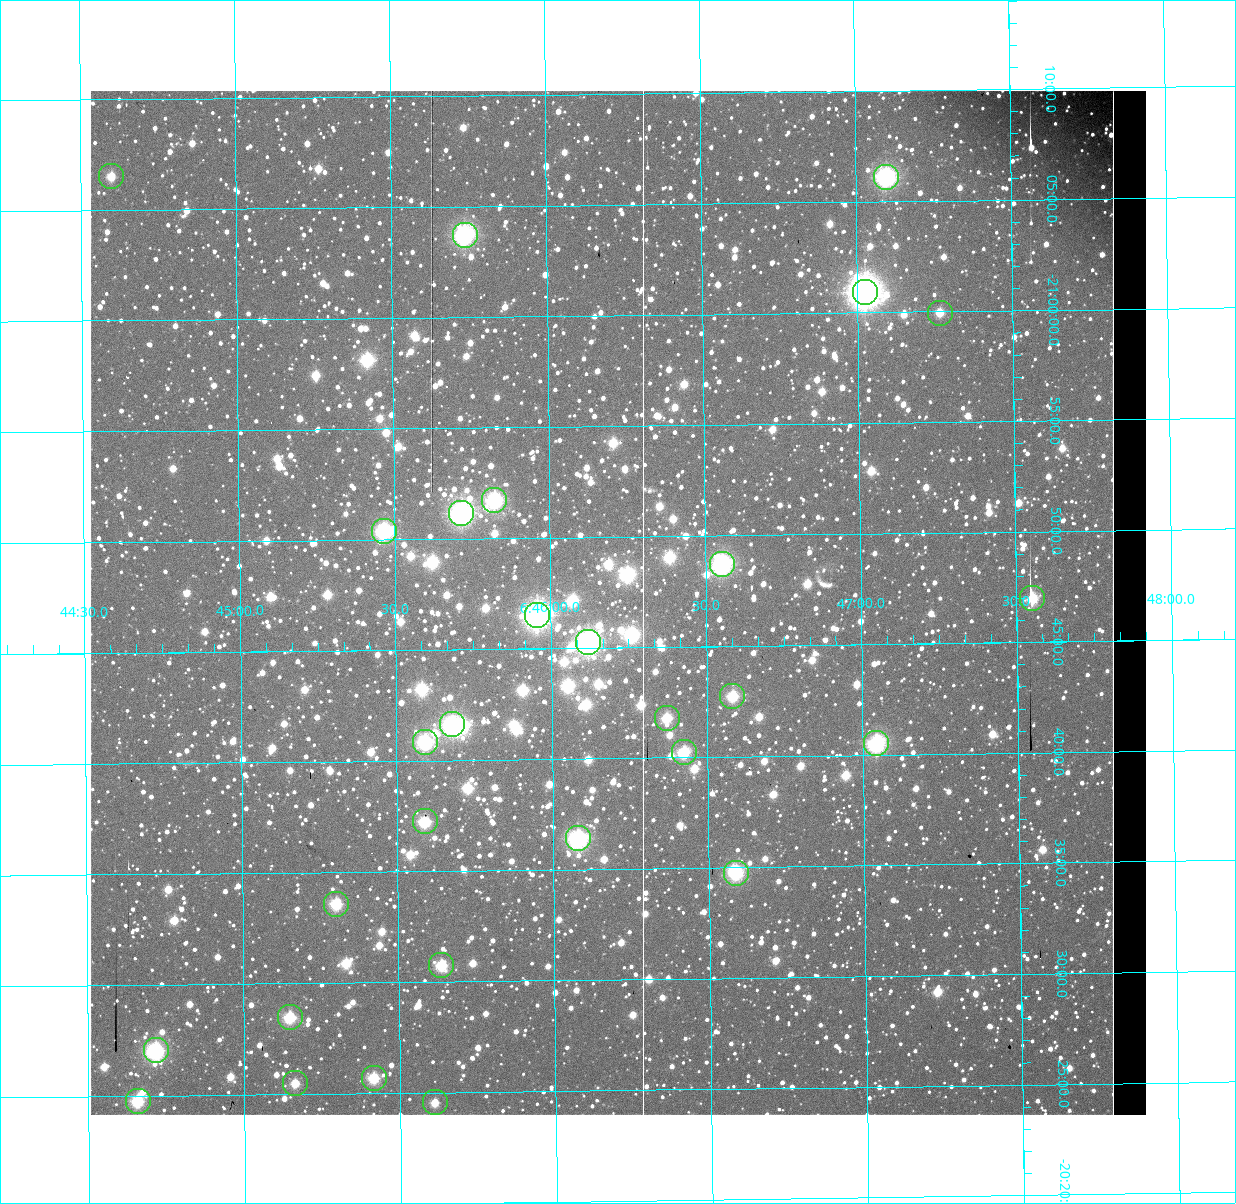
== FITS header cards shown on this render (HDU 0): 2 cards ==
NAXIS1  =                 1056 / Axis length
NAXIS2  =                 1024 / Axis length

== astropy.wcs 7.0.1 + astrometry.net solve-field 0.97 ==
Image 1056 x 1024 px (HDU 0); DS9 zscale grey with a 90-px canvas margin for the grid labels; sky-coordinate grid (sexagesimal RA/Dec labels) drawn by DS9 from the SOLVED WCS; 29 Tycho-2 reference stars matched to detected sources circled (green)
Header WCS: none
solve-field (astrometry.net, Tycho-2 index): SOLVED blind (the file carries no WCS)
Solved WCS: RA---TAN-SIP/DEC--TAN-SIP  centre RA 06:46:13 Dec -20:47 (101.55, -20.78 deg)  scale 2.71 arcsec/px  FOV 47.7' x 46.3'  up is +179 deg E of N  parity normal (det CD < 0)
(file carries no celestial WCS; the grid is the blind solution)
Tycho-2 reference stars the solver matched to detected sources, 29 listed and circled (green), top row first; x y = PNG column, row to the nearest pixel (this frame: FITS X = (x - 90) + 1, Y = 1024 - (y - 91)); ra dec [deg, ICRS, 3 dp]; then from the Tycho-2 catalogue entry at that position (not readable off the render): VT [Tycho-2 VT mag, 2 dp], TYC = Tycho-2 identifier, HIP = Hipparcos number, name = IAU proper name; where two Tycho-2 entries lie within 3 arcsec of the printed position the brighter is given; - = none
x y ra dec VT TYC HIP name
111 176 101.150 -21.109 10.23 5961-3109-1 - -
886 177 101.774 -21.102 7.91 5961-1426-1 - -
465 235 101.434 -21.062 7.97 5961-2270-1 - -
865 292 101.756 -21.015 6.03 5961-3333-1 32504 -
940 313 101.816 -20.999 10.13 5961-1866-1 - -
494 500 101.456 -20.862 8.27 5961-1358-1 - -
461 513 101.429 -20.853 7.54 5961-362-1 32393 -
384 531 101.367 -20.840 8.23 5961-2850-1 - -
722 564 101.639 -20.812 7.87 5961-2866-1 32467 -
1032 598 101.888 -20.783 9.38 5961-2236-1 - -
537 615 101.489 -20.775 7.05 5961-3331-1 32406 -
588 642 101.530 -20.754 7.32 5961-3329-1 32426 -
732 696 101.646 -20.712 9.35 5961-3181-1 - -
667 718 101.593 -20.697 9.72 5961-3011-1 - -
452 724 101.420 -20.694 7.79 5961-3346-1 - -
425 742 101.398 -20.681 8.35 5961-3326-1 32390 -
876 743 101.761 -20.676 8.31 5961-3335-1 - -
684 752 101.606 -20.671 9.14 5961-2202-1 - -
425 821 101.397 -20.621 9.06 5957-285-1 - -
578 838 101.520 -20.607 7.91 5957-811-1 32422 -
736 873 101.647 -20.579 8.94 5957-19-1 - -
336 904 101.325 -20.560 9.46 5957-1381-1 - -
441 965 101.409 -20.513 9.32 5957-695-1 - -
290 1017 101.287 -20.475 9.34 5957-657-1 - -
156 1050 101.179 -20.451 8.29 5957-1531-1 - -
374 1078 101.354 -20.428 9.33 5957-815-1 - -
295 1083 101.291 -20.425 10.44 5957-367-1 - -
138 1101 101.164 -20.413 9.17 5957-1087-1 - -
435 1102 101.403 -20.409 10.63 5957-195-1 - -